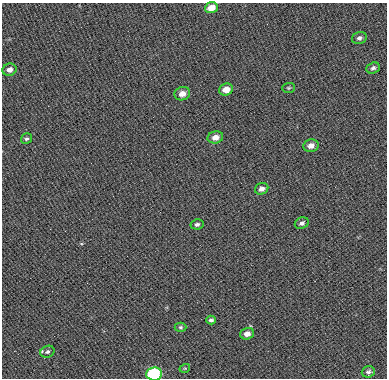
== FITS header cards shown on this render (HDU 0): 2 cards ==
NAXIS1  =                  385
NAXIS2  =                  376

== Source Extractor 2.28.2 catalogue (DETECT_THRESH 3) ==
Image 385 x 376 px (HDU 0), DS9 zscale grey, 1 PNG px = 1 image px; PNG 389 x 380 px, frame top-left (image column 1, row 376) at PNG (2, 3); each listed source drawn as its Kron ellipse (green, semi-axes under 4 px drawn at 4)
Background 27.8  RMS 11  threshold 32.9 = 3 sigma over >= 5 px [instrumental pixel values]
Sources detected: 20; all 20 listed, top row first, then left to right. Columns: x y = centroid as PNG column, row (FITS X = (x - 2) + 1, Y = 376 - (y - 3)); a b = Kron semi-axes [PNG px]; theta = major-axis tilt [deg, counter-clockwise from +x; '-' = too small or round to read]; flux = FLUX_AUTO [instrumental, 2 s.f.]
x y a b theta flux
211 8 6 5 - 8700
359 38 7 6 - 2400
373 68 7 5 22 1800
9 70 7 6 - 3700
288 88 6 5 - 1100
226 90 7 6 - 7500
182 94 8 6 17 5800
215 137 8 6 13 5400
26 139 6 5 - 1300
311 146 8 6 10 5000
262 189 7 5 23 3400
302 223 7 5 24 2300
197 224 6 5 - 1800
211 320 5 4 - 1600
180 327 6 4 1 1200
247 334 7 5 18 4300
47 352 7 5 23 1700
185 368 5 3 - 670
368 372 6 5 - 1600
154 374 8 6 8 59000
At the frame edge (FLAGS 8, measured only in part): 1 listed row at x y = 154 374